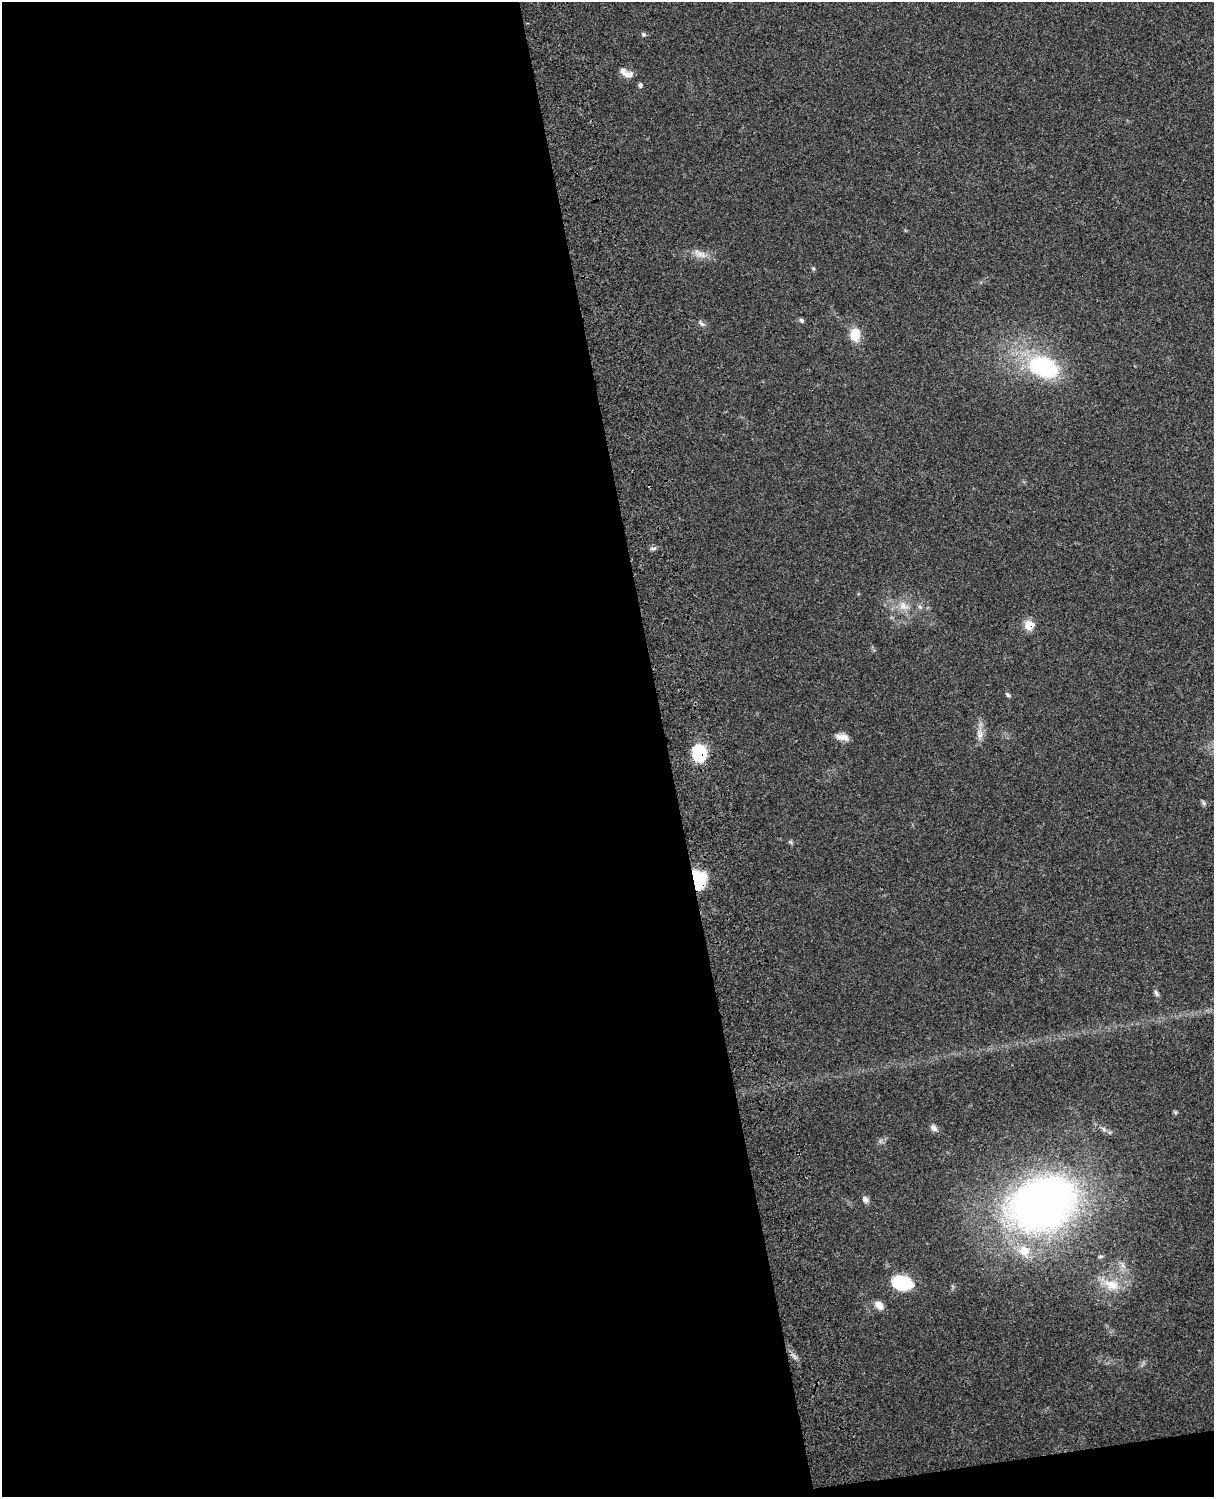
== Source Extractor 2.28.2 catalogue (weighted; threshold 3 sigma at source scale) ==
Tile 9 of 4 x 3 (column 1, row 3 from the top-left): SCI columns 118-1329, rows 164-1658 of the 5088 x 4927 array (HDU 1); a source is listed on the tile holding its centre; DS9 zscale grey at full resolution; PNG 1216 x 1499 px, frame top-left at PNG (2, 2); no overlay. Shown black and unused: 56% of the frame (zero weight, under 3 of 4 exposures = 6% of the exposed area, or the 3 px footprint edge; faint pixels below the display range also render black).
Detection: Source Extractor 2.28.2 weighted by HDU 2 'WHT'; one run over the whole footprint, this tile lists its part. Background 0.109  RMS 0.0066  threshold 0.0297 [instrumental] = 3 sigma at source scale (4.5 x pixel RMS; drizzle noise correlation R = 1.50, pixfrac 1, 0.05/0.05 arcsec/px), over >= 5 px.
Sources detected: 26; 1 cosmic-ray / hot-pixel residue — not listed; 1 inside a brighter listed object's ellipse — not listed separately; the other 24 listed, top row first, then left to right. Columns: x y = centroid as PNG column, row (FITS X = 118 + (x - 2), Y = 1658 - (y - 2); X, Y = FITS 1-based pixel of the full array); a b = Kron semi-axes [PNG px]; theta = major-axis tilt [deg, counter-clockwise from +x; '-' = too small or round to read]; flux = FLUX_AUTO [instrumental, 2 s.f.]
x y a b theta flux
643 35 6 5 - 1.1
626 73 19 8 -25 5.1
640 85 7 5 90 1.3
699 254 14 7 -20 4.6
813 268 5 5 - 0.81
801 320 6 5 - 1.2
702 324 10 4 -40 1.5
855 334 16 12 -89 9.6
1044 368 31 20 -21 65
903 606 12 9 -30 5.4
1029 625 8 7 - 14
1008 695 7 4 -58 1.1
980 734 15 7 -79 4.3
842 737 15 7 -7 4.9
699 753 13 10 -75 40
1203 803 8 4 -81 1.1
699 880 21 14 -84 24
1156 993 10 5 -64 1.7
934 1128 10 7 -42 2.6
865 1199 10 7 -45 2.3
1042 1204 63 49 24 370
902 1283 19 13 -8 32
1111 1285 23 13 -22 13
879 1305 10 8 -48 5.3
Overlapping masked pixels (flux is a lower limit): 3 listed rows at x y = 1029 625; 699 753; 699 880